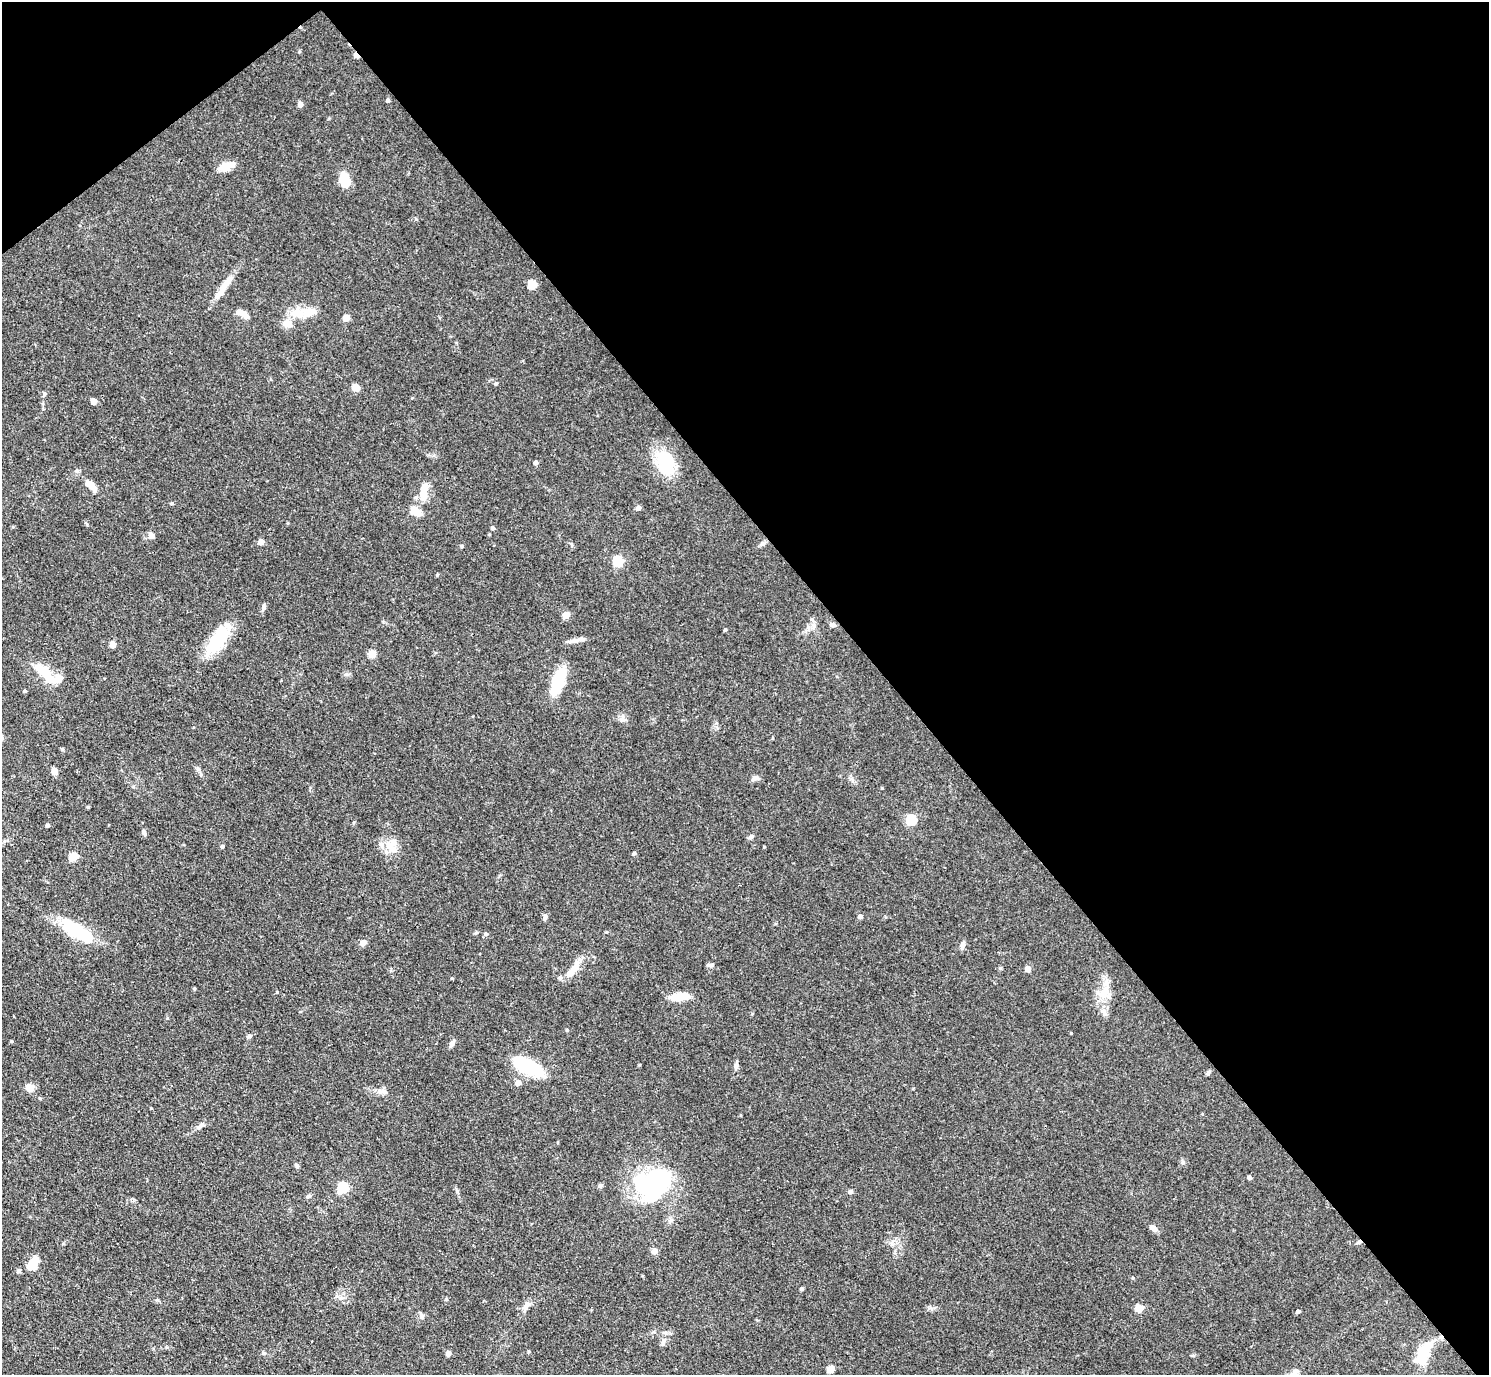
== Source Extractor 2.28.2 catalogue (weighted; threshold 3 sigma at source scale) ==
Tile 3 of 4 x 4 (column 3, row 1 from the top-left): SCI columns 2978-4464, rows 4419-5791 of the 5954 x 5950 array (HDU 1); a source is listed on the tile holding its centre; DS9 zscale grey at full resolution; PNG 1491 x 1377 px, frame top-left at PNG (2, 2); no overlay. Shown black and unused: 42% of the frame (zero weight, under 3 of 4 exposures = <1% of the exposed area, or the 3 px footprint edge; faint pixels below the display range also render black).
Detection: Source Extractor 2.28.2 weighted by HDU 2 'WHT'; one run over the whole footprint, this tile lists its part. Background 0.0816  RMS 0.0057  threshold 0.0256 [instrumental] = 3 sigma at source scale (4.5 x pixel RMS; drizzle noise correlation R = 1.50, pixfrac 1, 0.05/0.05 arcsec/px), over >= 5 px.
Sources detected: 110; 3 inside a brighter object's white glare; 1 cosmic-ray / hot-pixel residue — not listed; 3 inside a brighter listed object's ellipse — not listed separately; the other 103 listed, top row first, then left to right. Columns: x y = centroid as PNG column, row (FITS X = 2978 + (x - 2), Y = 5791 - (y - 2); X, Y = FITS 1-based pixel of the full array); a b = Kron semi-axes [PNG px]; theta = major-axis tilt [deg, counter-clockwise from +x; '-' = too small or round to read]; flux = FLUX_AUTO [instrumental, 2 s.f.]
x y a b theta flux
356 55 6 4 -45 7.6
388 100 4 4 - 1.4
300 104 5 4 - 3.6
226 166 17 10 15 6.3
344 179 14 8 -80 13
532 284 5 5 - 22
223 288 41 7 57 8.3
242 313 17 6 -28 5.1
308 313 22 14 9 9.4
346 318 5 4 - 9.8
287 323 11 9 -28 5.2
496 383 5 4 - 0.63
355 388 9 7 -5 3.6
44 394 6 4 73 0.83
93 401 6 6 - 2.3
536 463 4 4 - 1.6
665 463 30 20 -73 25
91 485 15 7 -46 6.1
424 491 24 9 86 8.6
172 503 5 4 - 0.77
638 508 5 5 - 2
414 509 13 10 78 5.2
493 528 4 4 - 1.5
151 536 7 7 - 2.7
261 542 4 4 - 4.5
461 546 5 4 - 0.74
618 561 5 5 - 48
437 575 4 3 - 0.6
264 607 7 5 81 1.5
566 615 5 4 - 11
833 625 7 5 -8 1.7
725 630 5 3 - 0.76
218 640 37 15 53 25
574 640 14 7 11 3.1
113 644 4 4 - 7.6
372 654 5 5 - 15
45 674 28 14 -44 12
558 681 21 9 69 28
25 691 4 4 - 0.84
622 719 9 6 1 1.9
62 749 5 5 - 0.65
198 768 7 5 -88 1.3
54 771 7 6 - 3.6
755 778 11 6 8 1.9
88 807 5 3 - 0.51
911 820 5 5 - 43
47 825 4 4 - 1.3
144 832 7 5 -70 1.4
751 837 8 5 27 1.1
222 846 4 4 - 1.1
390 846 24 11 -45 8.1
634 853 4 4 - 1.1
73 857 5 5 - 22
545 917 9 5 84 1.4
860 917 4 4 - 2.4
77 931 45 17 -31 29
476 933 6 3 19 0.69
486 934 6 5 - 0.91
363 943 5 4 - 5.7
963 945 10 5 73 2.1
710 965 9 4 0 1.3
575 967 14 9 59 5.5
1028 969 4 4 - 6.9
560 978 6 5 - 1.1
194 989 4 3 - 0.7
277 992 4 4 - 0.52
1104 992 28 10 66 9.2
679 997 17 7 5 14
567 1030 4 4 - 0.67
1071 1033 3 2 - 0.45
249 1036 6 5 - 1.1
11 1041 5 3 - 0.46
452 1043 9 6 62 1.9
736 1065 11 5 84 2
527 1066 27 12 -25 40
518 1083 4 4 - 5.4
30 1088 5 5 - 12
383 1091 13 4 -3 2.1
151 1108 3 3 - 0.44
201 1125 12 5 37 2
1183 1162 5 5 - 1
297 1165 7 5 -69 0.93
1249 1177 4 4 - 1.8
653 1184 35 25 30 90
600 1185 6 5 - 0.99
343 1188 6 5 - 47
850 1192 4 4 - 2
308 1196 7 5 23 1
1153 1228 9 6 -42 3.1
654 1251 5 4 - 5.7
33 1262 14 8 57 10
1133 1278 4 3 - 0.52
802 1289 4 3 - 1.7
526 1306 15 6 67 2.7
1139 1308 5 5 - 17
1298 1311 4 4 - 1.7
421 1317 9 4 -90 1.2
663 1342 15 5 77 2.3
529 1351 4 3 - 0.62
448 1353 4 4 - 4.7
1423 1354 24 10 65 23
830 1369 5 4 - 13
1295 1373 12 9 68 3.4
Overlapping masked pixels (flux is a lower limit): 1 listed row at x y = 356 55
Isophote crosses this tile's border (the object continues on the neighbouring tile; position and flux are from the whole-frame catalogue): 1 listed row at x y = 1295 1373
Unlisted compact peaks at least as high as the median listed source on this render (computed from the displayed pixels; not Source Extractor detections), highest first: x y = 882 788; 929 1308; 416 219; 762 544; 446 1299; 87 525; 346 674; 457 1191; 354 822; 383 622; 452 978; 77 471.